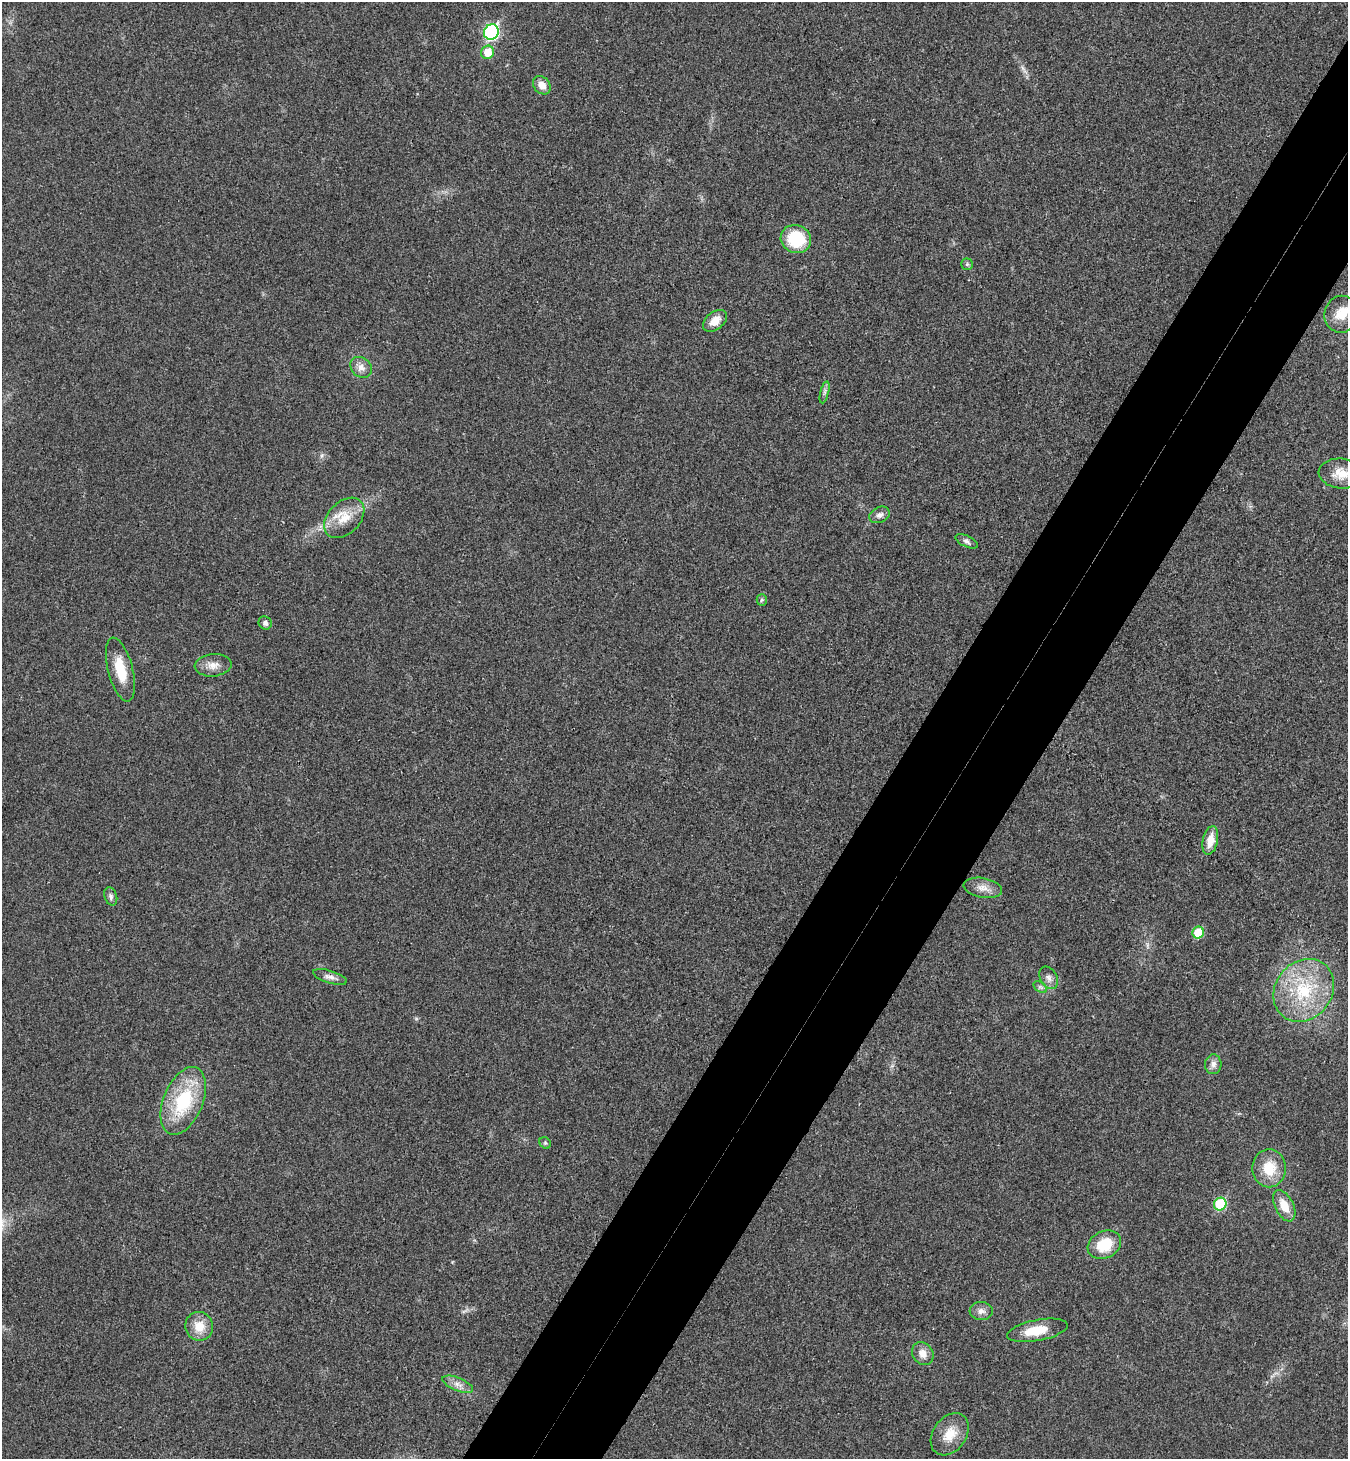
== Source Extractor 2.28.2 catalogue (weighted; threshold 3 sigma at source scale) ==
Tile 10 of 4 x 4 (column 2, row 3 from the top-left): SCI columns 1546-2891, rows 1497-2953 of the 5922 x 5901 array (HDU 1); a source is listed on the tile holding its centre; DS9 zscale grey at full resolution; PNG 1350 x 1461 px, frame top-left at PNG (2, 2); each listed source drawn as its Kron ellipse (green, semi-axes under 4 px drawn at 4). Shown black and unused: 9% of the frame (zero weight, under 3 of 4 exposures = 6% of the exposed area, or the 3 px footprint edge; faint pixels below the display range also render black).
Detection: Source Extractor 2.28.2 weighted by HDU 2 'WHT'; one run over the whole footprint, this tile lists its part. Background 0.0196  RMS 0.0064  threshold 0.0286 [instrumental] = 3 sigma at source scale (4.5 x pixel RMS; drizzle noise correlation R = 1.50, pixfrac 1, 0.05/0.05 arcsec/px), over >= 5 px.
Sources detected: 40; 1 inside a brighter object's white glare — neither listed nor drawn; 1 inside a brighter listed object's ellipse — not listed separately; the other 38 listed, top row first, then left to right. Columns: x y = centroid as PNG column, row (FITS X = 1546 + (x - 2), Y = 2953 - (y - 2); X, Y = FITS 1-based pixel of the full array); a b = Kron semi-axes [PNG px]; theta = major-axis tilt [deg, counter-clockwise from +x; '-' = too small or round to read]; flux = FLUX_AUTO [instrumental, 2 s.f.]
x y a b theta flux
491 32 8 7 - 100
488 52 7 6 - 11
542 85 10 8 -49 5.9
796 239 15 14 - 32
967 264 6 6 - 1.1
1341 314 18 17 - 13
715 321 13 8 39 7
361 367 11 9 -42 4.5
825 392 11 4 75 1.8
1341 474 22 15 -5 10
879 515 10 7 26 2.9
344 518 23 16 45 14
967 541 12 5 -26 2.1
762 600 5 5 - 1.1
265 623 7 6 - 2.2
213 665 18 11 5 6.2
120 670 33 12 -76 17
1210 840 15 7 78 8
983 888 19 10 -10 5.9
111 896 9 6 -71 2
1198 933 6 5 - 18
330 977 17 6 -18 3.5
1049 978 12 8 -61 3.2
1040 987 7 5 -33 1.6
1304 990 33 28 53 45
1213 1064 10 8 86 3.5
183 1101 36 19 68 42
545 1143 6 5 - 1.1
1269 1168 19 17 90 16
1220 1204 6 6 - 36
1284 1206 17 9 -63 9.8
1104 1245 17 13 27 20
981 1311 11 9 -3 3.4
199 1326 14 14 - 11
1037 1330 31 10 11 12
923 1354 12 10 -56 5.9
458 1384 16 6 -23 4.5
950 1434 23 16 55 12
Isophote crosses this tile's border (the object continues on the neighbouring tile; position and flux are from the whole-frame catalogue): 1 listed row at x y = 1341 474